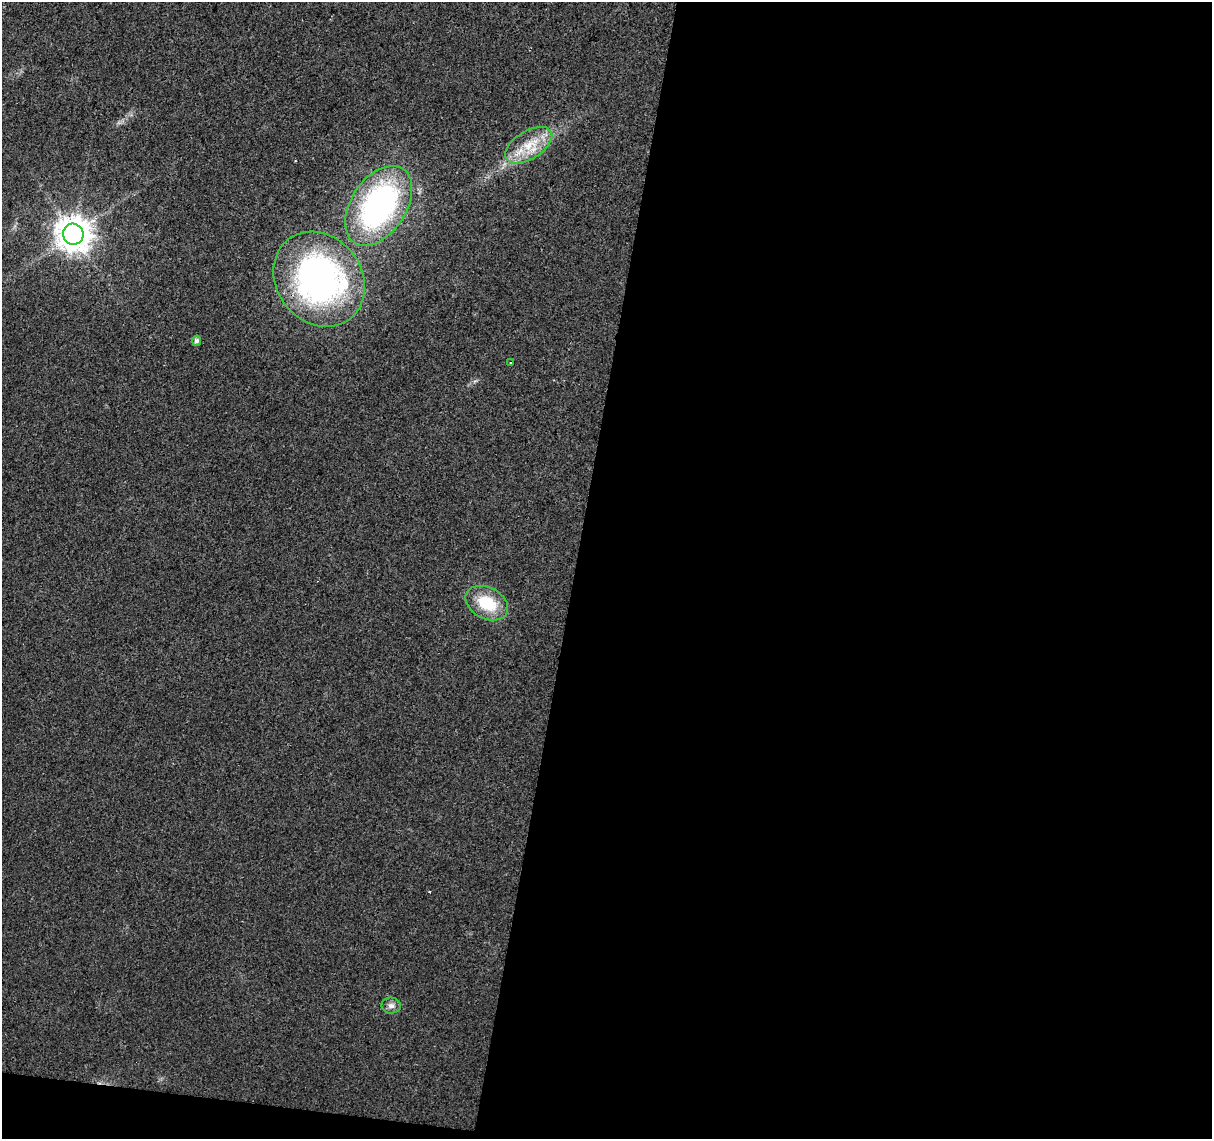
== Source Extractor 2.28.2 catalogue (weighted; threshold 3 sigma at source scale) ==
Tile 16 of 4 x 4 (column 4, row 4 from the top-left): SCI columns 3630-4839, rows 226-1362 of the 4847 x 5057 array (HDU 1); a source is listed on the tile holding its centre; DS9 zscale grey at full resolution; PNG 1214 x 1141 px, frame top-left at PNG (2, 2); each listed source drawn as its Kron ellipse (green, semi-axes under 4 px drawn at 4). Shown black and unused: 54% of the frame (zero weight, under 2 of 3 exposures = <1% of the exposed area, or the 3 px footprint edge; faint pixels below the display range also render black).
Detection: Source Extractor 2.28.2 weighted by HDU 2 'WHT'; one run over the whole footprint, this tile lists its part. Background 0.0273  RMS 0.0063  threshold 0.0285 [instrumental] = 3 sigma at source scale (4.5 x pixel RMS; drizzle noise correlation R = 1.50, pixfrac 1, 0.0396/0.0396 arcsec/px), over >= 5 px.
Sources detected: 9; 1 cosmic-ray / hot-pixel residue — neither listed nor drawn; the other 8 listed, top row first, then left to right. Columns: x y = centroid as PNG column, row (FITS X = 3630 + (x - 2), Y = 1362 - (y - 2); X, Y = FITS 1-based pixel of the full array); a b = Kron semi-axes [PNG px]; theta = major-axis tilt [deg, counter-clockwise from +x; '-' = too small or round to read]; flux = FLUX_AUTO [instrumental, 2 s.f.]
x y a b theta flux
529 145 26 14 31 18
379 206 44 27 57 170
73 234 10 10 - 1300
319 279 50 43 -52 230
196 341 5 4 - 2.2
510 363 3 3 - 1.2
487 603 22 15 -28 27
391 1006 9 8 - 3.2